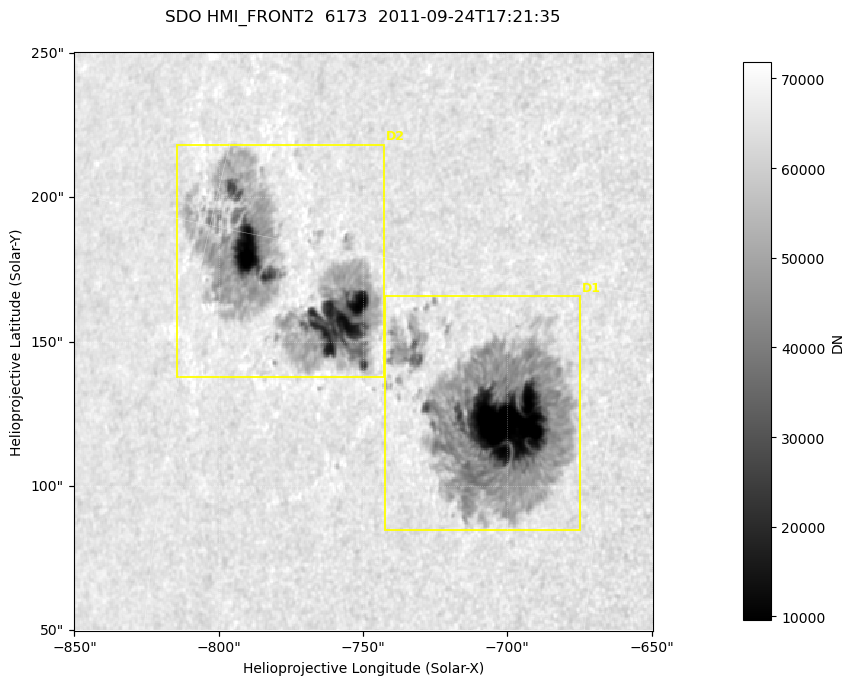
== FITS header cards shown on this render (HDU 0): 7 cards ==
TELESCOP= 'SDO     '           /
INSTRUME= 'HMI_FRONT2'         /
WAVELNTH=              6173.00 /
DATE-OBS= '2011-09-24T17:21:35.00' /
CTYPE1  = 'HPLN-TAN'           /
CTYPE2  = 'HPLT-TAN'           /
BUNIT   = 'DN      '           /

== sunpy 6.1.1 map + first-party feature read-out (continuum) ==
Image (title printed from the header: SDO HMI_FRONT2  6173  2011-09-24T17:21:35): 398 x 398 px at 0.504 arcsec/px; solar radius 957 arcsec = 1898 px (partial field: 1.4% of the solar disc is inside the frame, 100% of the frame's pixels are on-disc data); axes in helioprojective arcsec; data unit DN (BUNIT, on the colour bar)
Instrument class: CONTINUUM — white-light / continuum photospheric image (CONTENT/OBS_TYPE)
Dark features (sunspots / pores): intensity divided by the frame's on-disc median (partial field: no limb-darkening profile); reference = the frame's on-disc median (the 8%-of-disc-diameter window exceeds this field); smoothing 3 px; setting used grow <= 0.94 with closing radius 1 px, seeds <= 0.88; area >= 39 px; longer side >= 5 px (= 2.5 arcsec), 3 px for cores <= 0.7; partial field; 2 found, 2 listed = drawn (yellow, D1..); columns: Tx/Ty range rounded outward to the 2 arcsec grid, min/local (2 s.f., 1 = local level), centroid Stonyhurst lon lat
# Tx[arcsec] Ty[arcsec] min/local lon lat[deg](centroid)
D1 -744..-674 84..166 0.073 -49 +12
D2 -816..-742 136..218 0.12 -57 +14